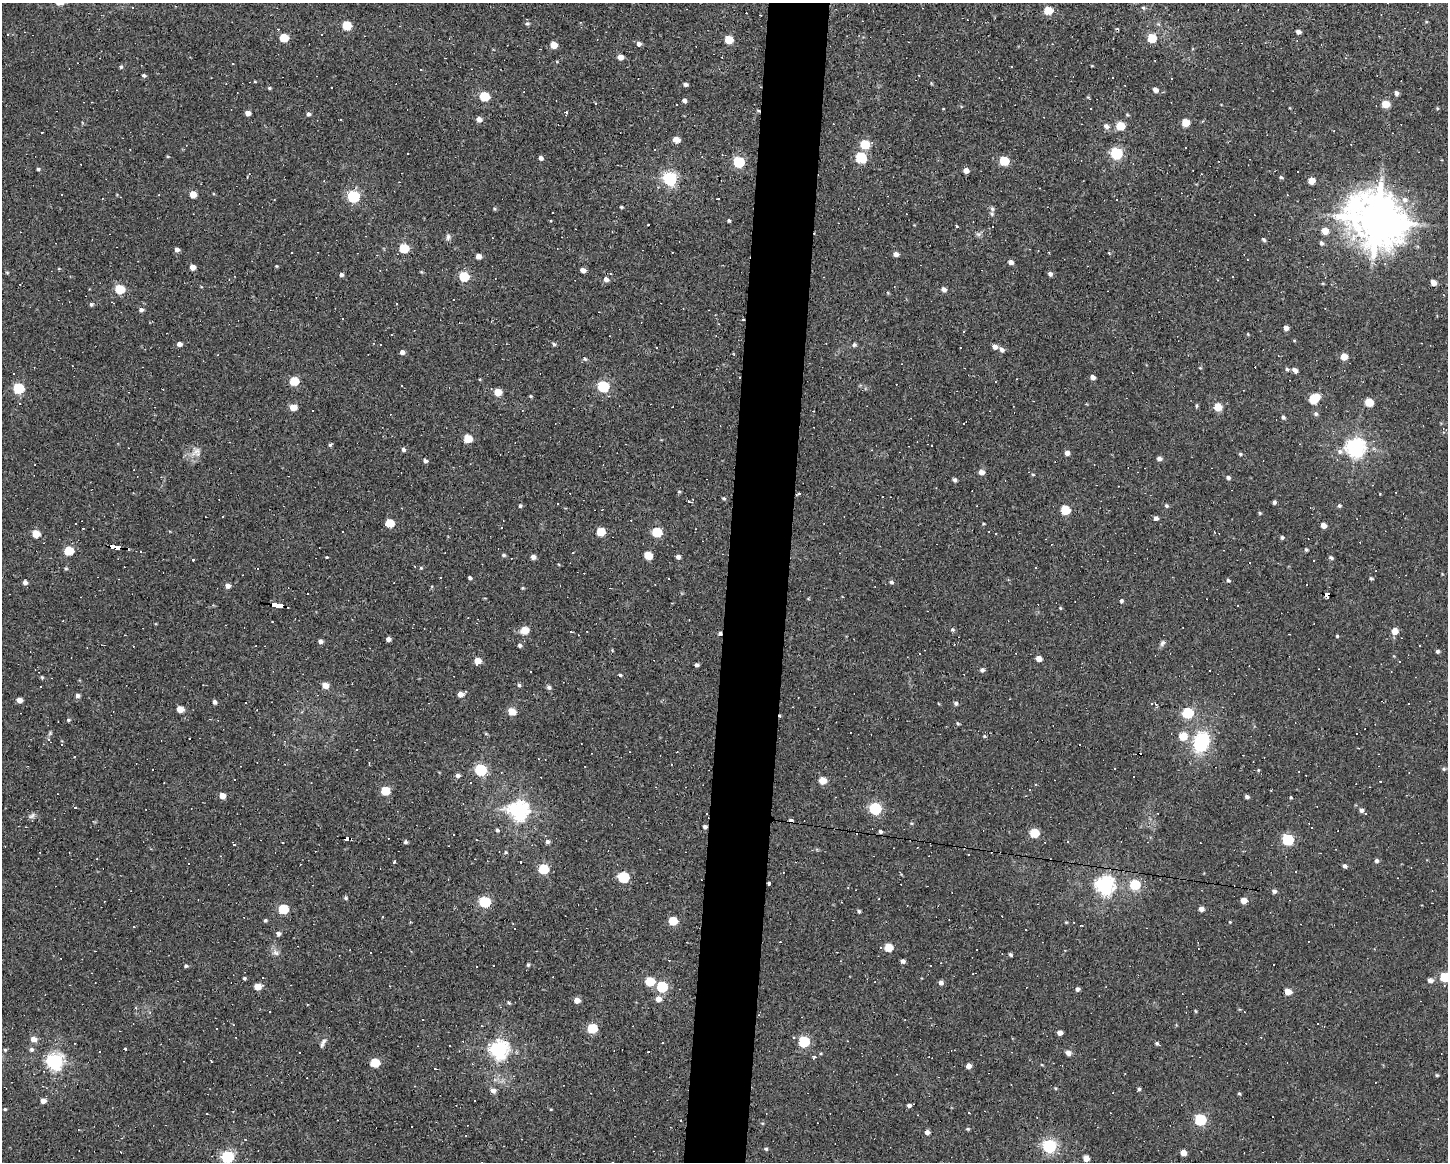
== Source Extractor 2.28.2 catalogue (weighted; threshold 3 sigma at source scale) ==
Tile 8 of 3 x 4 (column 2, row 3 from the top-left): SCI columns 1553-2998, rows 1161-2320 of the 4664 x 4640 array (HDU 1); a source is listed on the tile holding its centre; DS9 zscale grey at full resolution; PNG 1450 x 1164 px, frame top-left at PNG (2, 3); no overlay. Shown black and unused: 4% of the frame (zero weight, under 3 of 4 exposures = <1% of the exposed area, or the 3 px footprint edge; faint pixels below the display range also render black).
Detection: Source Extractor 2.28.2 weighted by HDU 2 'WHT'; one run over the whole footprint, this tile lists its part. Background 0.037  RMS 0.0064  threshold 0.0288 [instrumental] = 3 sigma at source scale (4.5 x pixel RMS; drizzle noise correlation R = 1.50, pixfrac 1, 0.05/0.05 arcsec/px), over >= 5 px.
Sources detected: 442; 120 cosmic-ray / hot-pixel residue — not listed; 1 inside a brighter listed object's ellipse — not listed separately; the other 321 listed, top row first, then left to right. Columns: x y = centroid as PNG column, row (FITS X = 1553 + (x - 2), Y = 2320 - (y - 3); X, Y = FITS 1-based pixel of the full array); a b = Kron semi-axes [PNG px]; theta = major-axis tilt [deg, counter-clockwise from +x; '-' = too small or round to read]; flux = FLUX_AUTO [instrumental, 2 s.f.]
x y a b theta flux
1143 8 6 4 -1 0.77
1048 10 5 5 - 16
527 23 6 5 - 1.1
347 25 6 5 - 25
1298 32 4 4 - 2.5
7 34 3 2 - 0.46
284 38 6 5 - 17
1152 38 6 5 - 18
729 40 5 5 - 17
639 44 5 5 - 2.3
554 45 5 5 - 8.9
620 57 5 4 - 5.1
1012 66 3 3 - 2.2
121 67 5 4 - 1
144 75 5 5 - 1
1171 78 3 2 - 0.6
685 84 4 4 - 1.9
332 87 2 2 - 0.42
269 88 4 4 - 0.72
1155 90 5 4 - 2.9
1396 93 5 4 - 2
484 96 6 5 - 32
684 101 4 4 - 2.3
595 103 4 3 - 0.47
1385 104 6 5 - 10
1091 108 3 3 - 2.5
1437 108 5 3 - 0.62
566 112 3 3 - 1.9
248 113 5 4 - 4.2
308 114 5 4 - 1.5
479 119 5 5 - 3.5
1185 122 5 5 - 12
1106 126 7 6 - 2.6
1120 126 6 5 - 16
676 140 5 4 - 8.7
865 144 6 5 - 22
655 149 3 2 - 0.42
1116 153 6 6 - 69
541 158 5 4 - 1.9
861 158 7 6 - 46
1004 161 6 5 - 27
739 162 6 5 - 55
38 169 4 3 - 0.95
966 170 5 5 - 3.5
1281 177 5 4 - 0.92
670 178 6 6 - 140
1311 181 5 5 - 8.4
193 194 5 5 - 8.6
353 196 6 6 - 78
718 198 4 2 - 1
102 199 3 2 - 0.41
1117 199 2 2 - 0.72
1405 200 8 7 - 3.2
621 207 4 3 - 0.7
494 208 5 4 - 0.81
992 209 7 5 -67 1.7
553 213 3 2 - 0.8
1377 220 16 13 -37 3000
729 221 4 3 - 0.89
612 231 3 2 - 0.4
1325 231 6 5 - 7.2
448 237 9 5 82 1.7
1263 239 6 4 -57 1.3
1321 243 6 5 - 1.4
404 248 6 5 - 28
177 250 4 4 - 2.7
672 252 2 2 - 0.58
896 254 5 4 - 2.7
478 256 5 4 - 3.6
1011 262 6 5 - 2.5
276 266 5 3 - 0.54
193 267 5 4 - 5.1
583 270 5 4 - 3.6
7 272 5 3 - 0.63
1050 274 5 5 - 1.8
341 275 4 4 - 1.7
464 277 6 5 - 33
606 279 6 6 - 2.7
1433 282 5 4 - 4.4
119 289 6 5 - 27
944 289 6 5 - 2.4
396 303 3 2 - 0.57
91 304 4 4 - 1.1
141 310 5 4 - 1.9
743 319 3 3 - 1.7
1286 328 5 4 - 3.2
179 344 5 4 - 2.5
380 344 2 2 - 0.47
554 344 5 4 - 1.1
854 345 6 5 - 1.1
656 347 3 2 - 0.55
995 347 5 5 - 3.1
1002 350 6 5 - 2.2
402 352 5 4 - 2.8
1344 356 5 5 - 9
585 359 6 5 - 1
1287 369 5 4 - 1
1295 370 6 4 -45 3.9
739 377 2 2 - 0.54
1092 377 5 4 - 2.6
294 381 6 5 - 23
401 386 3 3 - 1
603 386 6 5 - 64
18 388 6 5 - 46
497 392 5 5 - 11
530 396 5 3 - 0.61
1314 398 8 6 40 28
1369 402 6 5 - 17
19 404 3 2 - 0.52
1196 406 6 3 90 0.77
293 407 5 5 - 8
1218 407 6 5 - 13
1316 414 6 5 - 1.3
1283 417 5 4 - 1.1
468 439 5 5 - 15
329 445 5 3 - 0.87
1355 448 7 7 - 280
403 450 5 4 - 1.4
197 451 17 6 30 3.9
1340 452 8 6 -89 2
1067 453 5 5 - 2.8
1240 454 4 4 - 0.83
1159 459 5 4 - 2.4
425 461 5 4 - 1.6
981 472 5 5 - 4.2
1033 474 5 3 - 0.58
1228 478 5 4 - 1.5
955 480 5 4 - 1.7
679 492 5 3 - 0.55
799 494 3 3 - 3.3
724 498 5 4 - 0.81
689 502 3 3 - 10
1274 502 4 3 - 1.3
557 503 2 2 - 0.52
520 506 4 4 - 1
1166 506 5 5 - 0.96
1339 506 5 4 - 1.1
1065 510 5 5 - 29
1260 513 4 4 - 0.71
1156 518 5 4 - 1.8
389 523 5 5 - 21
983 524 4 3 - 0.54
1324 525 5 4 - 4.4
601 532 5 5 - 20
657 532 6 5 - 30
36 534 5 5 - 13
1282 537 5 4 - 1
116 547 9 4 -11 140
1306 550 4 3 - 0.88
68 551 6 5 - 23
504 555 5 4 - 1.1
648 556 5 5 - 17
327 557 3 3 - 0.45
533 557 5 4 - 3
678 557 4 4 - 2.2
1331 557 5 4 - 1.2
193 560 3 2 - 0.87
1313 560 2 2 - 0.6
66 568 5 4 - 0.78
421 568 4 4 - 0.68
440 577 2 2 - 0.48
470 578 4 3 - 1.3
1371 578 5 4 - 0.9
1228 580 5 4 - 1.1
25 582 5 4 - 1.9
891 582 5 4 - 1.1
228 586 5 5 - 2.7
522 588 4 3 - 0.69
1327 595 5 4 - 65
1121 601 5 5 - 0.97
1237 605 3 3 - 2.2
277 606 11 3 -8 280
1060 608 4 4 - 0.56
524 630 5 5 - 12
953 630 5 5 - 1
1395 631 5 5 - 7.8
571 632 3 3 - 6.1
720 633 4 4 - 1.2
1337 636 4 4 - 0.65
388 639 4 4 - 2.4
320 641 4 4 - 2.4
1162 643 9 6 61 1.6
520 645 5 4 - 1.4
612 650 4 3 - 0.56
1437 651 5 4 - 1
1039 658 5 4 - 5.1
477 661 5 5 - 7.5
696 665 4 4 - 1.8
982 670 5 5 - 1.6
620 675 4 3 - 0.85
42 677 6 4 -1 0.73
325 685 5 5 - 5.7
519 685 5 4 - 1.1
549 687 6 5 - 1.5
460 694 5 4 - 4.9
77 696 5 5 - 1.9
19 700 5 4 - 3.9
214 702 5 4 - 1.6
956 703 5 4 - 1.4
1409 703 3 2 - 1.1
180 709 5 5 - 7.7
511 711 5 5 - 12
1188 713 6 6 - 56
68 720 4 4 - 0.92
958 723 5 3 - 0.76
1356 733 3 2 - 0.86
984 736 5 5 - 0.77
189 738 3 3 - 4.4
284 741 4 4 - 0.61
1201 742 29 20 74 32
61 744 3 3 - 1.6
1080 744 3 2 - 0.92
357 750 3 2 - 1
74 757 3 2 - 0.47
369 763 3 3 - 0.55
1444 769 5 5 - 0.89
480 770 6 6 - 73
458 776 5 5 - 2.1
1134 776 3 3 - 1.2
234 779 3 3 - 1.3
823 780 5 5 - 11
1381 781 3 3 - 1.3
471 782 3 3 - 0.65
385 791 5 5 - 24
222 796 5 4 - 6.2
1247 796 5 4 - 1.5
1291 797 4 3 - 0.63
75 807 3 3 - 0.69
875 808 6 6 - 70
518 810 7 7 - 300
1361 810 5 4 - 1.9
32 816 10 6 44 1.7
705 827 5 4 - 1.5
1311 828 3 2 - 0.71
497 830 5 4 - 1
880 831 5 4 - 1.2
1034 833 6 5 - 23
346 839 5 3 - 45
1288 840 6 6 - 52
405 842 5 4 - 1.2
547 842 5 5 - 1.6
1067 842 3 3 - 30
234 844 3 3 - 0.82
1376 861 5 5 - 1.3
393 862 3 3 - 22
520 862 3 3 - 1.1
1345 866 5 4 - 1.5
543 869 6 5 - 38
623 877 6 5 - 53
769 883 3 3 - 3.1
1135 884 6 6 - 32
1105 885 7 7 - 260
1274 891 5 5 - 1.6
345 898 5 4 - 0.85
1244 900 5 5 - 6.1
485 902 6 5 - 58
283 909 6 5 - 29
1201 909 5 5 - 2.8
859 911 5 3 - 0.94
382 917 2 2 - 0.53
265 920 4 4 - 0.92
672 921 6 5 - 23
1081 925 4 2 - 0.55
278 934 5 5 - 1.8
888 947 5 5 - 16
276 953 9 6 -30 2.3
1010 954 4 4 - 1
903 961 5 4 - 1.9
528 965 5 4 - 1
186 966 4 4 - 0.97
1445 977 6 5 - 29
244 978 4 4 - 0.83
649 981 6 5 - 23
1431 981 6 5 - 2.7
941 983 5 5 - 2
257 986 5 5 - 8.2
662 987 6 5 - 51
1077 989 5 4 - 1.6
1288 992 5 5 - 8.6
658 999 6 5 - 4.8
577 1000 5 5 - 4.5
508 1003 5 4 - 0.87
270 1011 2 2 - 0.43
1195 1011 5 3 - 0.59
150 1013 5 4 - 0.87
1317 1023 2 2 - 0.48
592 1028 6 5 - 34
1060 1033 5 4 - 3
794 1037 4 3 - 0.63
33 1039 6 6 - 4.3
804 1042 6 6 - 57
1157 1044 7 3 -27 1.2
321 1045 10 6 46 1.8
31 1049 6 5 - 1.5
125 1049 3 2 - 2
5 1050 5 4 - 0.8
499 1050 7 7 - 250
1068 1053 5 5 - 3.4
814 1057 6 4 53 1.2
54 1061 7 6 - 200
375 1063 6 5 - 23
968 1066 5 5 - 3.6
1437 1075 5 4 - 0.78
1139 1089 4 4 - 0.96
493 1091 6 5 - 2.6
1239 1093 5 3 - 0.66
43 1101 6 5 - 3.1
474 1101 2 2 - 0.7
909 1105 6 4 8 2
5 1109 5 4 - 0.65
969 1113 3 2 - 1.1
207 1114 3 3 - 0.9
1200 1120 6 6 - 56
411 1126 3 2 - 0.97
968 1129 5 4 - 0.69
927 1132 5 5 - 2.7
1049 1146 6 6 - 120
766 1149 5 4 - 0.87
1183 1153 5 5 - 5
227 1157 6 6 - 73
1086 1158 5 4 - 4.7
Overlapping masked pixels (flux is a lower limit): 9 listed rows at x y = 743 319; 739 377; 116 547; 1327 595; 277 606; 720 633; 705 827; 346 839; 769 883
Isophote crosses this tile's border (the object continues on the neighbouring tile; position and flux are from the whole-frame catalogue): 2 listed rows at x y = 1445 977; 227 1157